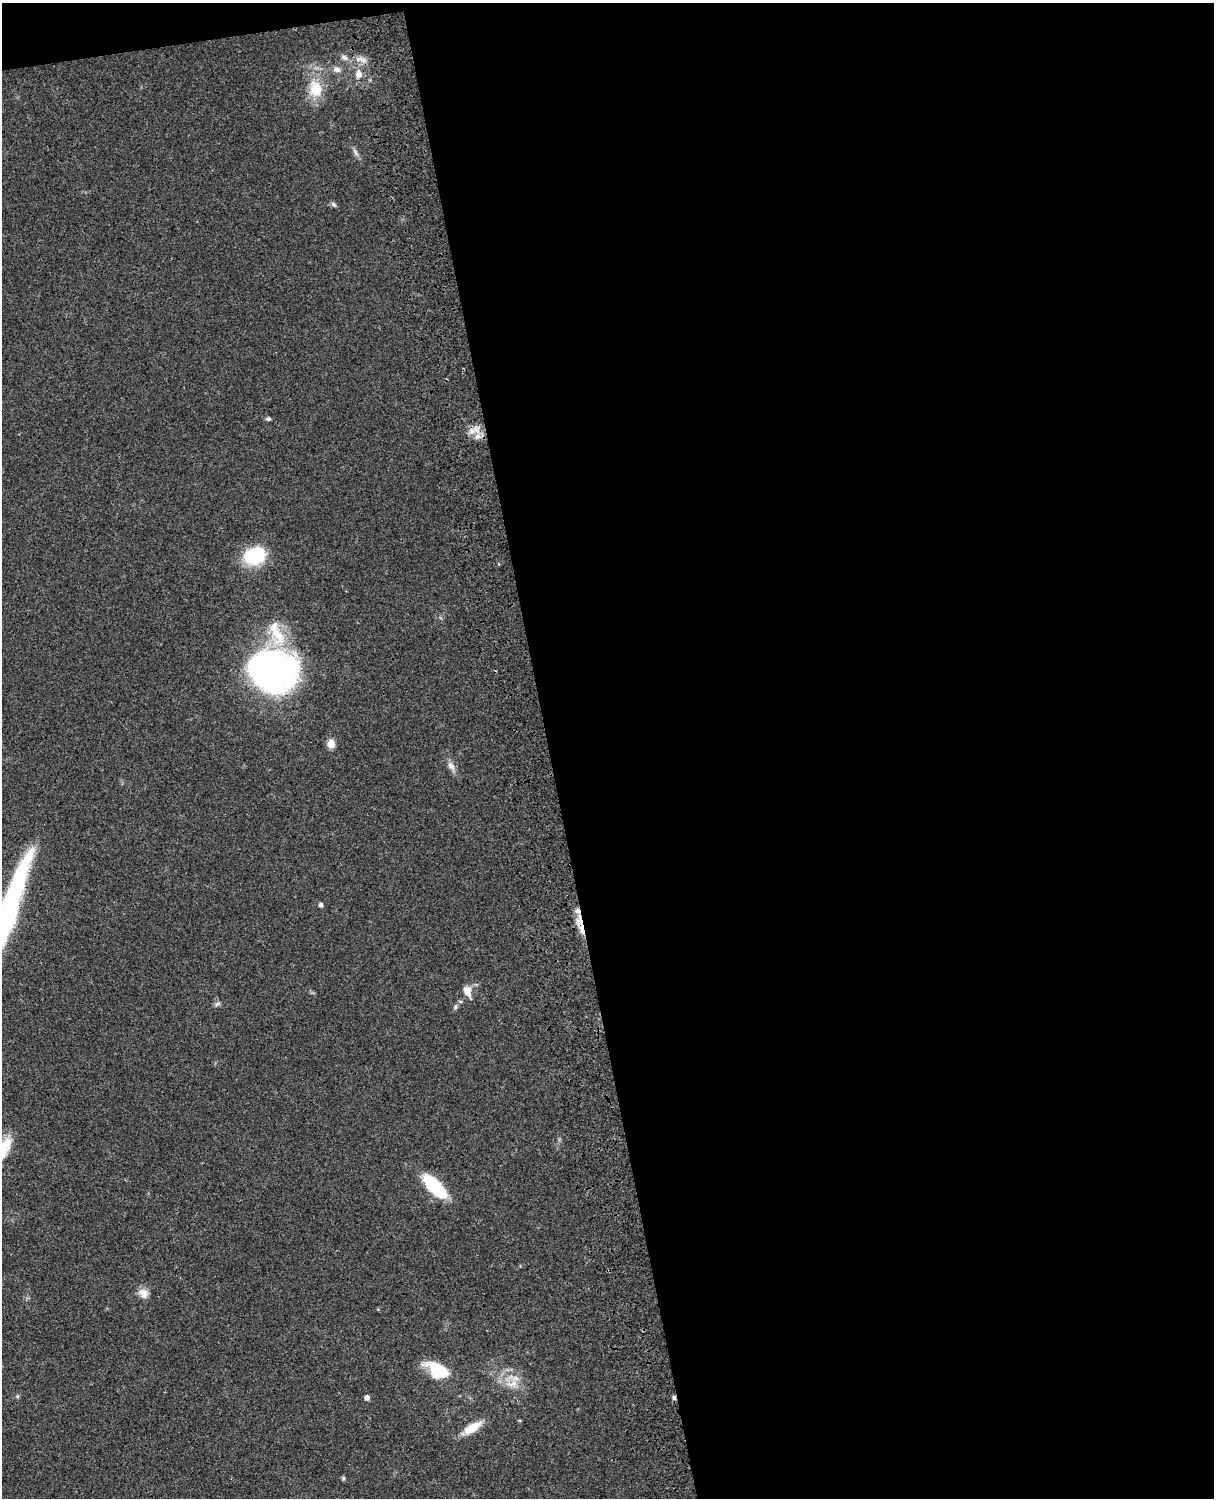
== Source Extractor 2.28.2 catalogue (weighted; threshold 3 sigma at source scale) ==
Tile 4 of 4 x 3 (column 4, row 1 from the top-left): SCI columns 3758-4969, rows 3269-4764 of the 5088 x 4928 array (HDU 1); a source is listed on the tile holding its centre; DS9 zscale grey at full resolution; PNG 1216 x 1500 px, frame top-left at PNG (2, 3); no overlay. Shown black and unused: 56% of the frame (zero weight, under 3 of 4 exposures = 6% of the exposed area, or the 3 px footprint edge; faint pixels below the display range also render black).
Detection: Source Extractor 2.28.2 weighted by HDU 2 'WHT'; one run over the whole footprint, this tile lists its part. Background 0.098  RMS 0.0063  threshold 0.0283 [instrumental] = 3 sigma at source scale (4.5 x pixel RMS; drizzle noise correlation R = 1.50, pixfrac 1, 0.05/0.05 arcsec/px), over >= 5 px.
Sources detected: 31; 5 inside a brighter listed object's ellipse — not listed separately; the other 26 listed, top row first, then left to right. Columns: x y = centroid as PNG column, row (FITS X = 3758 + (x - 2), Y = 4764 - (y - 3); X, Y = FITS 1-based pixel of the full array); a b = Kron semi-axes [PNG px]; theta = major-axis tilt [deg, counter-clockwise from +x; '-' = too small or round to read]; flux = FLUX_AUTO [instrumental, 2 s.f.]
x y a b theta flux
361 59 19 5 -7 3.7
337 69 10 8 -17 3.2
359 74 9 7 -81 4.7
315 89 25 18 -76 17
355 152 14 4 -60 2.2
334 204 8 5 -41 1.4
268 419 6 5 - 1.3
476 430 15 9 -55 6.1
255 556 23 17 20 34
273 671 44 38 -18 240
331 744 8 7 - 6.7
451 766 12 9 -54 3.6
321 904 5 5 - 1.5
7 916 104 14 71 190
581 922 20 12 -71 11
467 991 14 9 -68 5.7
217 1004 8 5 30 1.4
455 1007 6 5 - 1.1
434 1186 31 12 -46 34
144 1293 14 11 -48 4.9
437 1370 24 14 -33 25
512 1384 18 11 16 7.9
17 1396 6 4 -72 0.77
367 1397 4 4 - 3.4
674 1398 5 5 - 1.5
472 1428 19 9 30 13
Overlapping masked pixels (flux is a lower limit): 3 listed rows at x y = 7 916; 581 922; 674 1398
Isophote crosses this tile's border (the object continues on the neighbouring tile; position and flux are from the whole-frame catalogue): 1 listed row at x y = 7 916